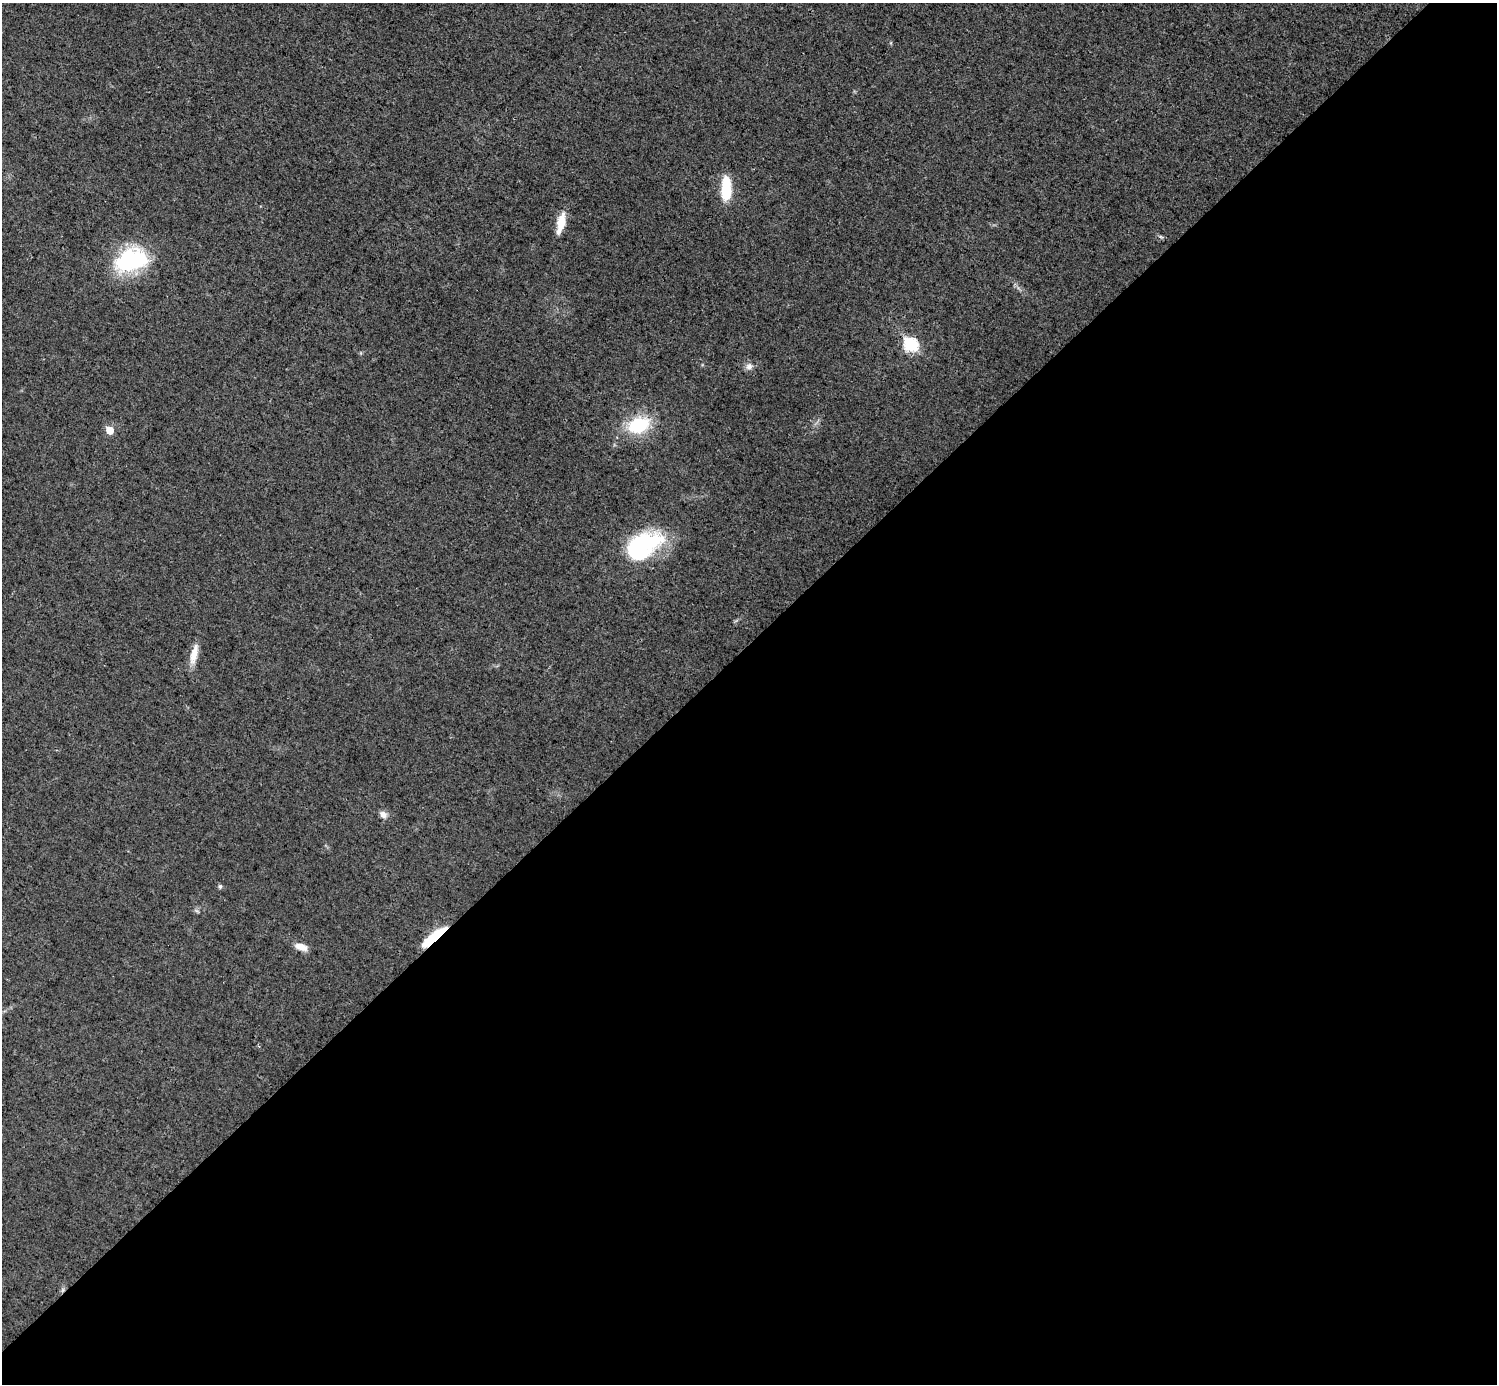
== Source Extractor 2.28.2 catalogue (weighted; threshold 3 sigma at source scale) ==
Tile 15 of 4 x 4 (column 3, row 4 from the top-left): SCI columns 2989-4483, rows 155-1536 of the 5979 x 5979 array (HDU 1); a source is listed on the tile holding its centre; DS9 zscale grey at full resolution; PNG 1499 x 1386 px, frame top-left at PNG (2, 3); no overlay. Shown black and unused: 53% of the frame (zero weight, under 3 of 4 exposures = <1% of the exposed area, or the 3 px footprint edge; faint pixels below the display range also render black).
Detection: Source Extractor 2.28.2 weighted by HDU 2 'WHT'; one run over the whole footprint, this tile lists its part. Background 0.0162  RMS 0.0049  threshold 0.022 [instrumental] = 3 sigma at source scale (4.5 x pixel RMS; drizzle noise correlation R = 1.50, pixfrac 1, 0.05/0.05 arcsec/px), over >= 5 px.
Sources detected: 14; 1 inside a brighter object's white glare — not listed; the other 13 listed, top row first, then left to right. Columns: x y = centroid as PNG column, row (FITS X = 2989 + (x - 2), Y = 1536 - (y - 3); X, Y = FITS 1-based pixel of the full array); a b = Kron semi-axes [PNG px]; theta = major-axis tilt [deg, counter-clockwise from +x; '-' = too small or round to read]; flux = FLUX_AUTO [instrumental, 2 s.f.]
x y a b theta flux
726 189 25 10 88 17
561 222 21 9 79 8.7
131 260 39 25 18 44
911 345 7 6 - 58
749 366 10 8 37 2.4
638 425 22 15 20 27
110 430 6 5 - 9.2
641 545 50 23 22 46
194 654 27 8 78 6.3
383 815 9 7 -44 2.6
220 886 6 5 - 0.8
434 937 29 7 40 19
301 947 14 7 -19 4.9
Overlapping masked pixels (flux is a lower limit): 1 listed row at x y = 434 937